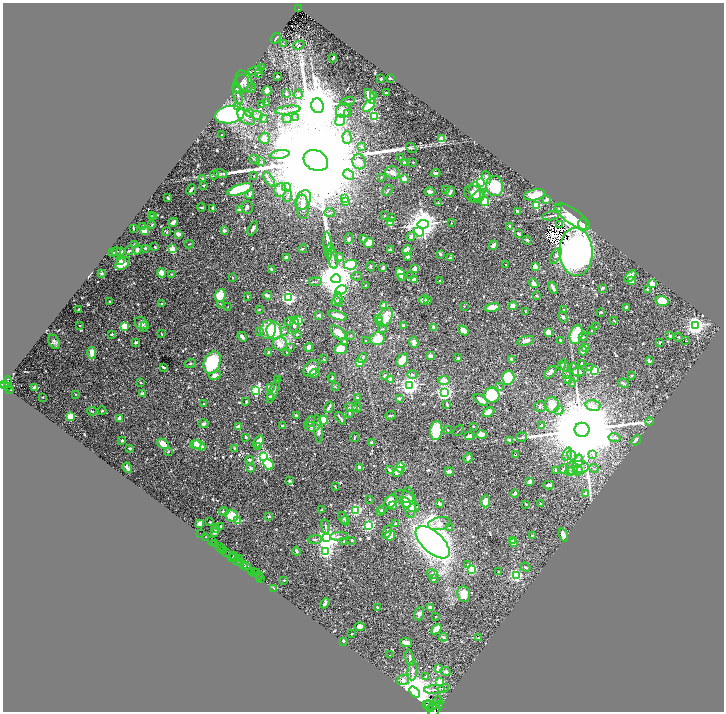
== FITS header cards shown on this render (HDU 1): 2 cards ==
NAXIS1  =                 1443
NAXIS2  =                 1419

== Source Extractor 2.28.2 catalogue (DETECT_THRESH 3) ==
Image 1443 x 1419 px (HDU 1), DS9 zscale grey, zoomed out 1/2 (1 PNG px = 2 x 2 image px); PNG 726 x 714 px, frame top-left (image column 2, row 1418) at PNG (3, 3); each listed source drawn as its Kron ellipse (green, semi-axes under 4 px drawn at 4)
Background 0.506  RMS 0.0083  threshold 0.0249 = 3 sigma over >= 5 px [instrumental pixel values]
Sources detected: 759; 71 cannot appear on this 1/2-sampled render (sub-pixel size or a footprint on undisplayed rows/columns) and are neither listed nor drawn; of the other 688, the 500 brightest by FLUX_AUTO listed and drawn (188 fainter detections omitted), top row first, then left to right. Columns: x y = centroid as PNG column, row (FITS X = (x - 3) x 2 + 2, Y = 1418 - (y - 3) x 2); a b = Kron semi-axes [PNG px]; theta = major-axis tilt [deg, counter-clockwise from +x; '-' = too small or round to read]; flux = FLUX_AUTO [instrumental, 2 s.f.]
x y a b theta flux
299 9 2 2 - 46
275 38 6 3 54 2.6
283 44 3 2 - 1.2
299 45 6 3 26 2.5
333 58 4 2 - 2.3
262 67 4 2 - 2.7
255 71 7 2 10 2.3
258 73 3 2 - 5.8
277 76 3 2 - 1.7
390 78 4 2 - 2.2
381 79 2 2 - 1.9
244 81 11 7 -59 7.9
241 84 10 7 66 8.5
237 88 5 3 - 2.4
251 88 5 2 - 2.5
267 91 5 4 - 14
386 92 2 2 - 2.9
286 94 2 2 - 3.5
298 94 5 3 - 3.5
238 95 10 3 -76 4
370 96 8 4 -61 28
373 96 4 2 - 9.8
347 102 8 2 9 2.1
267 103 2 2 - 1.6
262 105 2 2 - 1.7
318 106 7 6 - 13000
369 106 7 4 48 81
238 107 2 2 - 7.2
288 110 13 3 7 6.5
343 111 8 7 - 18
249 112 2 2 - 9.6
347 114 3 3 - 2.1
230 115 15 8 9 470
257 115 6 4 -5 5
374 116 3 3 - 160
246 117 10 6 -38 8.5
295 118 4 3 - 3.2
263 119 3 3 - 1.3
287 119 4 3 - 2.6
340 120 6 4 67 51
222 135 2 2 - 1.6
264 138 6 5 - 11
347 138 6 4 -88 4.4
442 138 4 4 - 10
361 146 3 3 - 1.8
411 148 6 4 -38 1.9
279 155 10 4 10 7.4
401 158 2 2 - 4.5
255 159 6 2 -26 1.4
316 160 12 10 -26 120000
260 161 4 3 - 1.6
359 162 7 6 - 7
404 162 2 2 - 6.6
413 162 2 2 - 1.4
392 172 7 6 - 8.6
436 173 5 2 - 4.1
220 174 7 3 -14 2.3
214 175 4 4 - 1.8
349 175 6 4 -39 6.2
254 176 2 2 - 2
381 177 2 2 - 3.9
486 177 7 3 -72 5.3
202 179 3 3 - 1.6
269 179 8 3 -58 3.9
404 179 2 2 - 42
480 183 4 3 - 380
204 185 2 2 - 4.4
495 186 10 8 -83 75
286 187 4 4 - 3.6
191 189 5 2 - 5.9
240 189 13 5 19 160
280 190 7 6 - 16
388 190 6 2 54 1.2
446 190 2 2 - 2.8
475 191 9 6 -82 9.1
430 192 5 3 - 6
450 192 5 3 - 6.1
250 194 5 2 - 7.3
474 194 10 8 -32 15
535 195 11 5 12 27
287 196 6 3 69 2.4
478 196 9 3 36 4.5
168 198 3 2 - 4.6
345 198 3 3 - 110
303 200 10 7 62 13
546 200 2 2 - 19
485 201 5 3 - 130
345 202 3 3 - 7.5
438 203 4 2 - 1.5
536 205 3 3 - 110
201 207 4 2 - 2.2
247 207 6 6 - 4.1
303 207 12 6 -86 13
213 208 3 3 - 4.8
558 209 4 4 - 2.3
240 210 3 2 - 8.2
518 211 2 2 - 15
329 213 5 2 - 1.6
151 216 2 2 - 1.6
384 216 2 1 - 2
551 216 8 2 10 2.5
153 217 2 2 - 1.9
391 217 3 2 - 1.4
573 217 21 7 -35 76
173 222 5 3 - 10
390 223 2 2 - 51
451 223 2 2 - 1.7
423 224 6 4 6 2800
583 224 6 3 -82 14
152 225 2 2 - 1.2
560 225 2 1 - 2.3
509 226 2 2 - 5.4
143 227 3 3 - 3.3
253 228 8 3 63 4.1
133 229 2 2 - 1.5
144 231 4 3 - 10
224 231 3 3 - 4.4
167 232 3 3 - 1.5
419 232 5 3 - 78
179 234 2 2 - 28
519 234 4 2 - 4.4
411 236 4 4 - 5.6
363 238 3 3 - 4.5
349 239 5 3 - 2.6
527 240 4 2 - 2.4
369 243 5 5 - 23
134 244 2 2 - 3.2
189 244 5 2 - 1.5
493 245 5 3 - 7.7
328 246 14 2 -85 5.6
155 247 2 2 - 1.6
145 248 4 4 - 1.8
137 249 5 3 - 4.8
172 249 3 2 - 65
302 249 4 3 - 2
330 249 5 2 - 2.3
390 250 3 2 - 2.2
407 250 5 4 - 11
129 251 5 3 - 1.9
116 252 4 3 - 1.9
121 252 4 4 - 1.8
576 252 24 16 -89 610
113 253 3 3 - 2
440 254 2 2 - 4.4
556 256 9 4 60 4.7
339 257 4 4 - 4.2
408 257 4 3 - 3
287 258 3 3 - 8
333 258 11 5 -80 8.3
451 258 4 2 - 4.4
120 260 4 4 - 3.9
123 263 8 5 35 19
350 265 6 5 - 47
506 265 2 2 - 5
371 266 5 3 - 1.6
383 267 3 2 - 5.5
535 267 3 2 - 48
271 269 4 2 - 3.7
415 269 2 2 - 35
102 273 2 2 - 9.2
161 273 4 4 - 16
171 274 3 2 - 1.4
401 274 6 3 -59 33
357 276 5 3 - 1.7
411 276 3 3 - 1.6
630 276 7 4 45 17
401 277 3 2 - 9.4
233 278 3 2 - 1.4
336 279 5 4 - 4800
414 279 4 2 - 14
632 280 4 3 - 22
440 281 3 2 - 1.4
315 282 7 2 6 1.7
533 283 5 3 - 7.4
652 284 3 3 - 75
366 285 3 2 - 1.3
553 288 6 2 -62 7.3
602 288 3 2 - 4.9
341 290 6 4 31 190
647 290 4 4 - 2.2
220 295 6 5 - 28
267 295 5 2 - 5.7
536 295 2 2 - 2.7
248 297 3 2 - 1.6
289 298 4 3 - 380
339 299 7 3 -75 2.8
424 300 4 4 - 10
110 301 3 2 - 2.5
336 301 5 4 - 4.1
428 301 2 2 - 2.3
662 301 7 4 -16 40
162 304 2 2 - 2
220 304 3 2 - 1.4
384 306 3 3 - 10
464 306 2 2 - 2.3
513 306 4 4 - 12
228 307 2 2 - 1.7
492 307 7 3 12 21
627 307 3 2 - 5.1
79 309 2 2 - 1.6
564 309 2 2 - 1.9
259 310 3 2 - 1.2
525 312 4 2 - 1.3
601 312 3 2 - 2.1
319 315 3 2 - 5.4
338 315 9 3 -16 17
385 317 10 6 56 32
563 317 6 3 -63 2.5
378 318 2 2 - 6.7
299 320 3 2 - 78
289 321 4 3 - 2.9
614 321 3 2 - 1.6
379 322 3 3 - 2.9
142 324 8 6 -50 6.7
80 325 3 3 - 1.4
294 325 9 3 88 6.4
403 325 2 2 - 11
695 325 4 3 - 890
124 326 3 3 - 110
145 326 4 3 - 1.7
434 327 4 3 - 4.4
596 327 2 2 - 1.2
382 329 4 3 - 1.8
268 330 9 7 76 42
463 330 6 4 -39 11
259 331 3 3 - 1.4
274 331 9 7 -85 36
284 331 4 3 - 2.3
592 331 2 2 - 2
338 333 9 5 -41 18
549 333 4 3 - 11
112 334 3 2 - 1.8
161 334 3 2 - 1.4
297 334 2 2 - 2.1
576 335 10 6 73 84
350 336 3 3 - 1.2
670 336 2 2 - 8.6
242 337 5 2 - 4.7
583 337 5 3 - 1.9
678 337 4 2 - 1.2
377 339 7 6 - 33
560 340 3 2 - 1.8
366 341 3 3 - 1.3
526 341 9 4 15 8.9
686 341 2 2 - 3.2
54 342 8 5 -59 3.5
136 342 3 2 - 7.7
344 342 2 2 - 9.3
414 342 6 4 -77 6.8
659 342 3 2 - 2
280 344 7 7 - 13
290 347 4 2 - 1.5
309 347 4 3 - 5.8
585 347 3 2 - 3.4
341 349 6 5 - 25
583 351 4 3 - 17
269 352 4 3 - 2.2
287 352 4 3 - 1.3
92 353 6 4 -89 13
430 356 2 2 - 26
363 358 5 3 - 3.5
458 358 3 2 - 2.6
324 359 3 2 - 1.3
402 360 7 5 53 30
512 360 4 2 - 10
649 361 3 2 - 3
359 362 2 2 - 47
190 363 6 3 16 2.2
212 363 11 8 66 94
581 363 3 2 - 2.6
564 365 6 2 -69 3.3
561 366 2 2 - 4.7
164 367 4 2 - 1.8
589 367 2 2 - 3.7
311 368 9 6 50 13
594 371 3 3 - 77
550 372 8 4 45 5.4
574 372 10 3 -80 3.7
578 372 6 4 -3 4.1
314 373 5 4 - 4.9
412 374 5 4 - 3.3
567 374 2 2 - 6.2
215 375 6 4 22 6.5
632 375 2 2 - 5
385 376 3 2 - 2.9
332 378 4 3 - 2.1
508 378 7 6 - 60
390 379 2 2 - 20
567 379 2 2 - 6.7
278 380 3 2 - 4
444 380 6 4 3 10
8 382 5 4 - 520
140 383 3 2 - 1.3
623 383 5 3 - 4
4 384 2 2 - 450
572 384 2 2 - 2.8
335 386 4 2 - 1.3
410 386 3 3 - 970
7 387 3 2 - 260
35 387 2 2 - 27
271 387 3 3 - 1.4
499 387 3 3 - 1.2
9 389 3 2 - 140
256 390 4 3 - 180
273 391 13 4 67 5.2
445 392 3 3 - 630
76 394 2 2 - 1.5
142 394 2 2 - 16
492 395 7 7 - 65
43 397 2 2 - 2.5
270 397 2 2 - 9.5
358 398 3 2 - 3
399 398 2 2 - 6.3
481 400 8 4 -35 14
246 402 4 3 - 1.9
203 404 2 2 - 2.8
447 404 3 2 - 4.5
552 405 8 7 - 27
593 405 7 5 -13 8.1
540 406 6 5 - 3
329 407 6 2 58 5.4
357 407 5 2 - 1.6
352 408 6 3 -18 4.2
559 410 5 3 - 5.2
92 411 5 3 - 2
102 411 4 2 - 1.5
488 412 6 4 28 17
350 413 3 2 - 2.5
391 415 5 2 - 2.2
296 416 3 3 - 3
70 417 3 3 - 120
119 418 4 2 - 12
341 418 7 2 -51 2.9
324 420 5 4 - 43
650 421 4 2 - 1.2
310 422 5 3 - 3.1
203 424 5 4 - 3.9
541 425 2 2 - 3.6
282 426 4 3 - 1.8
473 426 2 2 - 3
239 427 4 3 - 5
312 427 7 4 -5 4.1
318 429 14 3 -84 10
448 430 4 2 - 1.2
582 430 7 7 - 58000
436 431 9 6 83 63
458 431 7 2 42 1.2
481 434 5 3 - 28
469 436 5 3 - 5
246 437 3 2 - 2.1
355 437 5 2 - 1.7
522 437 5 4 - 2.3
614 438 6 3 -11 3.2
509 440 4 3 - 2.4
636 440 6 3 50 5.3
122 441 2 2 - 5.9
258 441 7 4 52 11
372 443 2 2 - 11
163 444 7 4 -35 17
196 445 6 4 4 39
199 445 7 4 -26 36
257 447 2 2 - 4.1
130 448 3 2 - 2.6
235 448 3 2 - 1.8
168 452 4 2 - 1.2
567 454 7 3 69 3.6
593 454 4 3 - 2.3
515 455 3 2 - 1.7
572 456 5 3 - 2.9
264 457 3 3 - 490
468 458 5 3 - 4.7
250 460 4 3 - 3.8
578 461 7 4 74 5.9
268 464 5 4 - 29
359 467 2 2 - 12
580 467 8 6 -3 7.4
127 468 5 2 - 7.1
250 468 4 3 - 3.5
401 468 5 3 - 41
572 468 6 6 - 5.1
564 469 5 4 - 2.5
594 469 5 3 - 2
389 470 3 2 - 3.3
556 470 3 3 - 2.1
449 471 4 2 - 6.4
578 471 5 4 - 3.2
398 472 6 3 43 13
570 472 4 4 - 2.4
289 481 2 2 - 3
530 482 2 2 - 19
549 485 5 2 - 4
335 486 2 1 - 1.2
515 493 4 3 - 4
586 493 2 2 - 15
404 496 10 6 -17 4.8
370 499 2 2 - 2.8
391 501 8 5 52 14
485 501 6 4 84 12
406 502 6 4 -48 10
409 502 15 6 -84 28
439 504 4 3 - 2.2
526 504 2 2 - 1.7
540 504 4 2 - 1.5
393 505 2 2 - 41
414 508 6 4 12 7.2
321 510 3 2 - 2.1
355 510 3 3 - 290
382 510 3 2 - 1.6
380 511 4 3 - 3.1
224 512 5 3 - 2.9
232 516 7 5 -34 35
269 516 2 2 - 7.9
343 518 6 3 -61 2.5
237 520 2 2 - 19
346 520 5 3 - 1.7
210 522 2 2 - 2.4
199 524 3 3 - 8.2
396 524 2 2 - 5.3
439 524 11 6 12 12
368 525 3 3 - 280
325 526 7 2 -81 2.4
220 527 4 2 - 1.7
450 528 3 2 - 2.7
216 529 4 3 - 1.4
387 532 7 2 66 3.6
214 533 3 2 - 1.8
201 534 3 1 - 5.1
390 535 5 5 - 29
563 535 7 4 -73 10
339 536 8 3 4 3.3
532 536 3 3 - 3
205 537 2 1 - 7.8
327 538 4 3 - 1600
315 539 7 2 3 2.3
352 540 3 3 - 1.2
513 540 2 2 - 41
211 541 2 1 - 80
344 541 4 3 - 1.5
433 542 21 10 -43 1100
215 543 3 2 - 300
514 543 2 2 - 12
219 546 3 1 - 29
221 548 2 2 - 47
223 551 2 1 - 27
296 551 4 2 - 3
326 551 4 3 - 310
227 552 3 2 - 540
233 555 2 1 - 76
232 557 3 1 - 230
234 557 3 2 - 230
239 559 3 2 - 320
237 561 4 2 - 160
240 563 3 1 - 320
244 564 4 3 - 690
468 565 3 3 - 1.6
246 566 3 2 - 290
525 567 5 2 - 2.1
471 569 3 3 - 180
498 571 2 2 - 1.4
252 572 2 2 - 380
254 573 2 1 - 210
256 573 2 1 - 31
432 574 6 4 -31 3.5
259 575 3 1 - 5.3
516 575 3 3 - 260
259 578 3 1 - 28
260 579 2 1 - 24
434 579 4 3 - 1.4
284 580 2 2 - 3.6
274 589 2 1 - 18
464 594 8 6 -78 16
325 603 6 3 47 3
377 607 3 2 - 1.3
430 608 3 2 - 11
419 614 6 4 72 4.3
436 616 2 2 - 1.9
360 626 5 4 - 6.4
436 629 6 4 42 8.1
352 634 2 2 - 2
443 637 4 2 - 1.8
479 638 3 2 - 2
343 641 2 2 - 22
406 642 6 3 -21 8.2
390 655 2 2 - 1.4
410 658 8 3 -78 3.4
438 669 3 2 - 22
413 671 10 5 85 7.2
445 671 5 3 - 3.3
426 677 3 3 - 2.1
403 680 6 5 - 7.3
439 682 3 3 - 80
443 688 5 2 - 1.8
434 689 10 3 4 4.4
415 692 6 4 -50 6000
434 704 10 2 47 2600
427 705 4 2 - 2200
436 705 2 2 - 1100
429 706 5 3 - 4700
440 706 3 2 - 600
435 709 12 4 55 3200
At the frame edge (FLAGS 8, measured only in part): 1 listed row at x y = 435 709
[188 fainter detections neither listed nor drawn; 71 sub-pixel or undisplayed-footprint detections neither listed nor drawn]